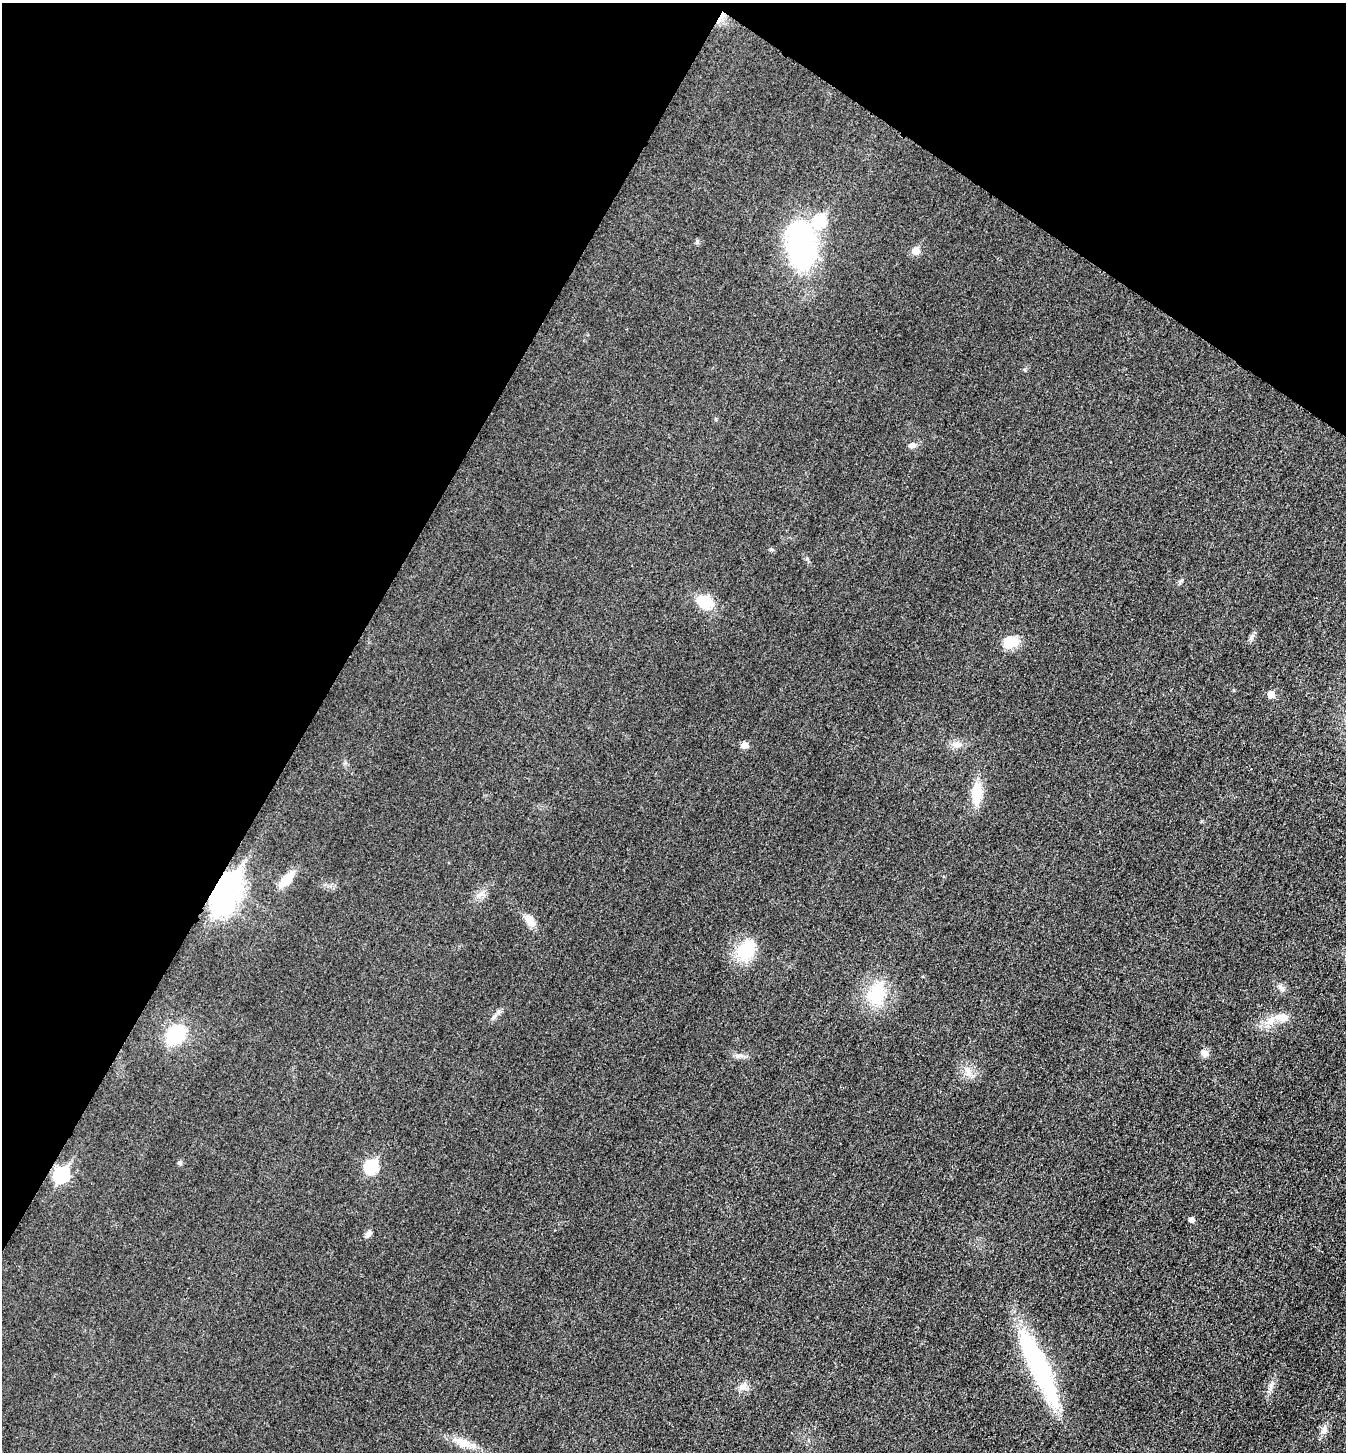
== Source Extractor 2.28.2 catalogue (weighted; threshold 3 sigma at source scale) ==
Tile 2 of 4 x 4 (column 2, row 1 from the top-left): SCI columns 1512-2855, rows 4373-5822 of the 5850 x 5845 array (HDU 1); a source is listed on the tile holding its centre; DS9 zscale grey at full resolution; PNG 1348 x 1454 px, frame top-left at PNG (2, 3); no overlay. Shown black and unused: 30% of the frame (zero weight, under 3 of 4 exposures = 2% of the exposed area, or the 3 px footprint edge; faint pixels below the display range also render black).
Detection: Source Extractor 2.28.2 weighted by HDU 2 'WHT'; one run over the whole footprint, this tile lists its part. Background 0.0192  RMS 0.0054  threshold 0.0243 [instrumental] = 3 sigma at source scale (4.5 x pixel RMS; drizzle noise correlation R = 1.50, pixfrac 1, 0.05/0.05 arcsec/px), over >= 5 px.
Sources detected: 36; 2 inside a brighter object's white glare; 1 cosmic-ray / hot-pixel residue — not listed; the other 33 listed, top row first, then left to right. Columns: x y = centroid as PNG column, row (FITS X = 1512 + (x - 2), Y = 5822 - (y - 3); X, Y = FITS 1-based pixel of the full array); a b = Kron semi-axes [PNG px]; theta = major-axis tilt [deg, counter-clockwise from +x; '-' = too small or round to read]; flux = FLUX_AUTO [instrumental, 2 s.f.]
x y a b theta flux
819 221 7 6 - 37
801 246 40 24 -84 110
916 251 6 6 - 7.7
912 445 9 7 10 2
705 602 17 11 -30 16
1252 637 10 5 57 1.7
1010 642 19 14 4 10
1271 694 5 5 - 6.5
744 745 9 7 -4 2.5
957 745 15 9 -3 3.8
977 793 23 12 87 15
286 880 23 11 48 8.8
228 886 10 9 - 360
480 894 15 5 23 2.7
530 920 19 9 -52 5.2
746 950 29 19 60 21
1281 988 11 6 -33 2
876 994 33 24 63 22
494 1016 9 3 45 1.3
1282 1017 23 11 -7 7.2
175 1035 20 14 46 28
1204 1053 9 8 - 2.9
739 1056 15 4 -2 2.1
968 1071 15 6 -72 3.6
180 1163 6 5 - 1.1
371 1167 7 6 - 50
61 1175 8 7 - 79
1191 1219 5 5 - 2.5
368 1234 9 7 64 1.7
1040 1364 105 20 -70 68
743 1387 10 8 11 3
1324 1429 14 7 70 3
462 1442 27 11 -22 8.4
Overlapping masked pixels (flux is a lower limit): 1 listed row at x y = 228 886
Unlisted compact peaks at least as high as the median listed source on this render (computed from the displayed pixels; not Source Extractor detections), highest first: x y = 1271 1385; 697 241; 807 559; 1182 580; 1025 370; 716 419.